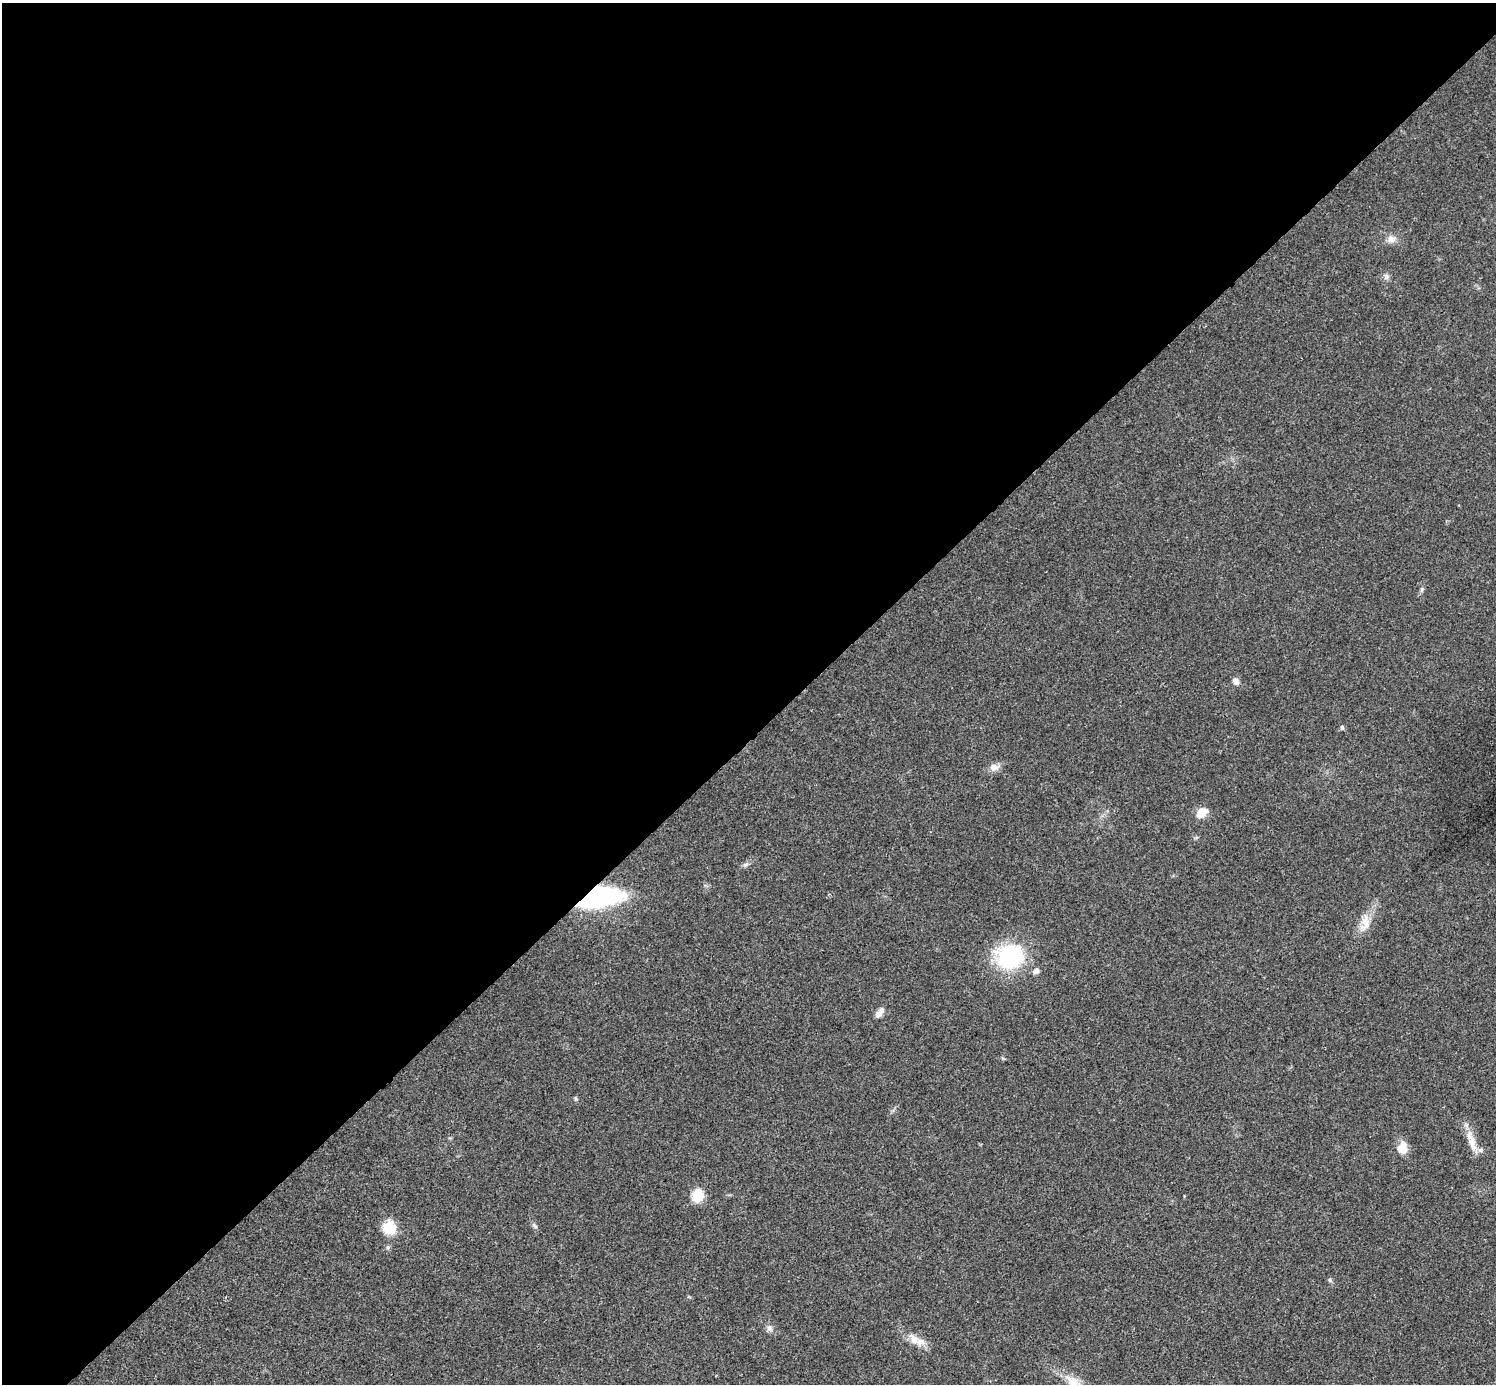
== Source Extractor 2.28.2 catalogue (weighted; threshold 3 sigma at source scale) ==
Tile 2 of 4 x 4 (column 2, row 1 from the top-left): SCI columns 1501-2994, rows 4445-5826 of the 5985 x 5985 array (HDU 1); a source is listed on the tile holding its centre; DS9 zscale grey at full resolution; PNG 1498 x 1386 px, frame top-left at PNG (2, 3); no overlay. Shown black and unused: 53% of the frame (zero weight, under 3 of 4 exposures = <1% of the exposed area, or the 3 px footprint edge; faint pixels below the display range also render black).
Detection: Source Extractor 2.28.2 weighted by HDU 2 'WHT'; one run over the whole footprint, this tile lists its part. Background 0.0198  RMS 0.004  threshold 0.018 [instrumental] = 3 sigma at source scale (4.5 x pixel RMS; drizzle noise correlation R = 1.50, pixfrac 1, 0.05/0.05 arcsec/px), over >= 5 px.
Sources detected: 23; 2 inside a brighter listed object's ellipse — not listed separately; the other 21 listed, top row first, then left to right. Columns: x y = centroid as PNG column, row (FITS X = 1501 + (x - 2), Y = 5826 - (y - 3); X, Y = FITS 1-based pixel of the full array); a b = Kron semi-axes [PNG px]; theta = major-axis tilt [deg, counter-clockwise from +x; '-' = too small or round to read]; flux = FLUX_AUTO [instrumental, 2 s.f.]
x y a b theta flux
1391 239 11 10 - 2.6
1386 276 8 6 -89 1.3
1421 590 7 4 71 0.71
1236 681 9 7 -50 1.9
1342 727 5 5 - 0.69
994 767 13 9 5 2.5
1201 813 13 8 36 5.2
746 864 9 4 19 0.88
597 897 32 14 9 100
1365 923 26 11 82 5.7
1010 956 35 31 5 32
880 1013 14 7 52 2.5
576 1098 6 4 -89 0.57
1472 1142 21 10 -76 5.1
1402 1148 16 12 86 4.6
698 1195 15 11 86 7.8
535 1226 9 4 -36 0.8
389 1228 15 14 - 8.3
769 1328 8 8 - 1.5
914 1340 22 12 -31 5.4
1073 1382 19 13 -35 5.5
Overlapping masked pixels (flux is a lower limit): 1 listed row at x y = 597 897
Isophote crosses this tile's border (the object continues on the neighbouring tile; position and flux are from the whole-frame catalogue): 1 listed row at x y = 1073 1382